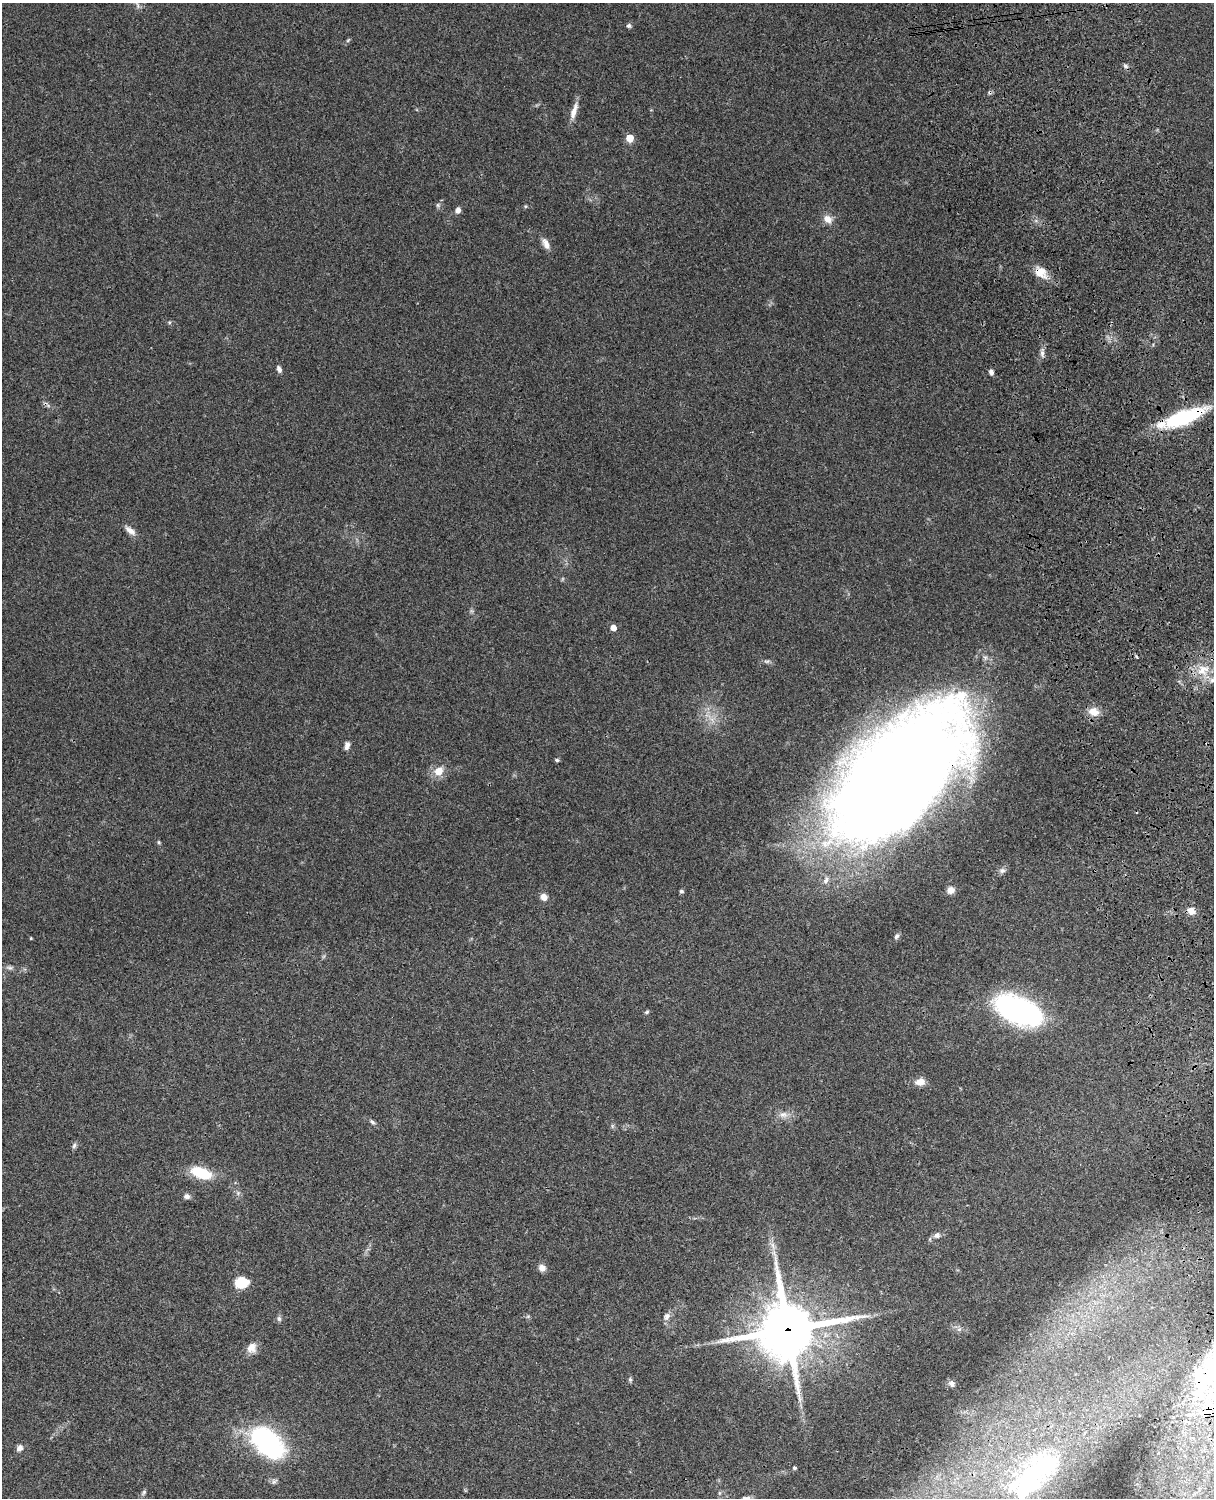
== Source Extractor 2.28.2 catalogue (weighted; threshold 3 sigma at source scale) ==
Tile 6 of 4 x 3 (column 2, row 2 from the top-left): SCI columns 1334-2545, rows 1772-3267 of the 5087 x 4926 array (HDU 1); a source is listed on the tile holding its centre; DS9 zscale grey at full resolution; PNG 1216 x 1500 px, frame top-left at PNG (2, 3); no overlay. Shown black and unused: <1% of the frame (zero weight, under 3 of 4 exposures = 6% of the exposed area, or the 3 px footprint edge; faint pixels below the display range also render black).
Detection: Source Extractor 2.28.2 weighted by HDU 2 'WHT'; one run over the whole footprint, this tile lists its part. Background 0.104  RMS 0.0065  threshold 0.0292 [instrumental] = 3 sigma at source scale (4.5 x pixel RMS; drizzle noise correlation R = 1.50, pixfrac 1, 0.05/0.05 arcsec/px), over >= 5 px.
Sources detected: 65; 3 inside a brighter object's white glare — not listed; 3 inside a brighter listed object's ellipse — not listed separately; the other 59 listed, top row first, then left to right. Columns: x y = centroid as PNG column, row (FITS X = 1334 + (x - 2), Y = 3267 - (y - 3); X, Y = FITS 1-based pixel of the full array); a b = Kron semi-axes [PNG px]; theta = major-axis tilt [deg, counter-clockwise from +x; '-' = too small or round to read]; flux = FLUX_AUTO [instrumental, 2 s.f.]
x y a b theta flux
138 5 9 4 -81 1.5
629 26 5 5 - 1.4
348 40 7 4 45 0.87
1125 66 8 5 -28 1.5
574 111 23 7 74 5.9
630 138 5 5 - 15
438 205 7 5 -47 1.3
525 206 5 3 - 0.71
458 210 6 5 - 3
828 219 13 10 -37 4.9
546 244 15 7 -64 4.3
1041 272 18 12 -40 9
1042 353 10 6 -90 2.4
279 369 9 5 -67 2.1
991 372 6 5 - 2.1
1183 418 47 14 21 55
130 530 16 7 -39 4.2
613 628 4 4 - 6.1
767 661 9 5 7 1.5
1203 670 20 13 25 13
1094 712 15 10 -12 6.8
347 745 11 6 74 3
557 760 5 4 - 1.1
439 771 9 8 - 9.1
899 775 146 68 46 1500
159 842 6 4 -57 0.89
1002 871 9 7 1 2.1
951 890 9 8 - 4.2
681 891 4 4 - 1.5
544 897 7 7 - 4.2
1191 911 8 7 - 5.2
896 937 9 6 63 1.6
31 938 3 3 - 0.54
9 968 10 5 -10 1.7
1018 1010 37 19 -23 180
647 1012 6 4 21 0.96
920 1082 11 8 11 5.9
783 1115 12 9 -3 4.3
372 1122 9 5 -37 1.5
612 1126 7 4 72 0.94
74 1145 8 5 63 1.5
201 1173 18 9 -19 29
187 1196 8 6 -3 2.3
937 1235 9 7 25 2.4
773 1245 10 4 -81 2.7
542 1268 9 8 - 3.6
241 1283 13 9 9 16
667 1316 12 8 64 2.9
279 1319 7 6 - 1.6
788 1330 21 20 - 3300
252 1348 13 11 72 5.6
630 1379 6 5 - 1.1
1207 1380 95 22 74 77
952 1384 9 7 -59 2.1
267 1442 41 23 -44 95
20 1448 8 7 - 2.9
794 1468 3 3 - 1.1
1032 1476 74 40 44 100
144 1492 9 5 54 1.4
Overlapping masked pixels (flux is a lower limit): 5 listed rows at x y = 1041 272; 1183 418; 899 775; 788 1330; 1207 1380
Isophote crosses this tile's border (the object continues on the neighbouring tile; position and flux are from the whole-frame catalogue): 1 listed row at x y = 1207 1380